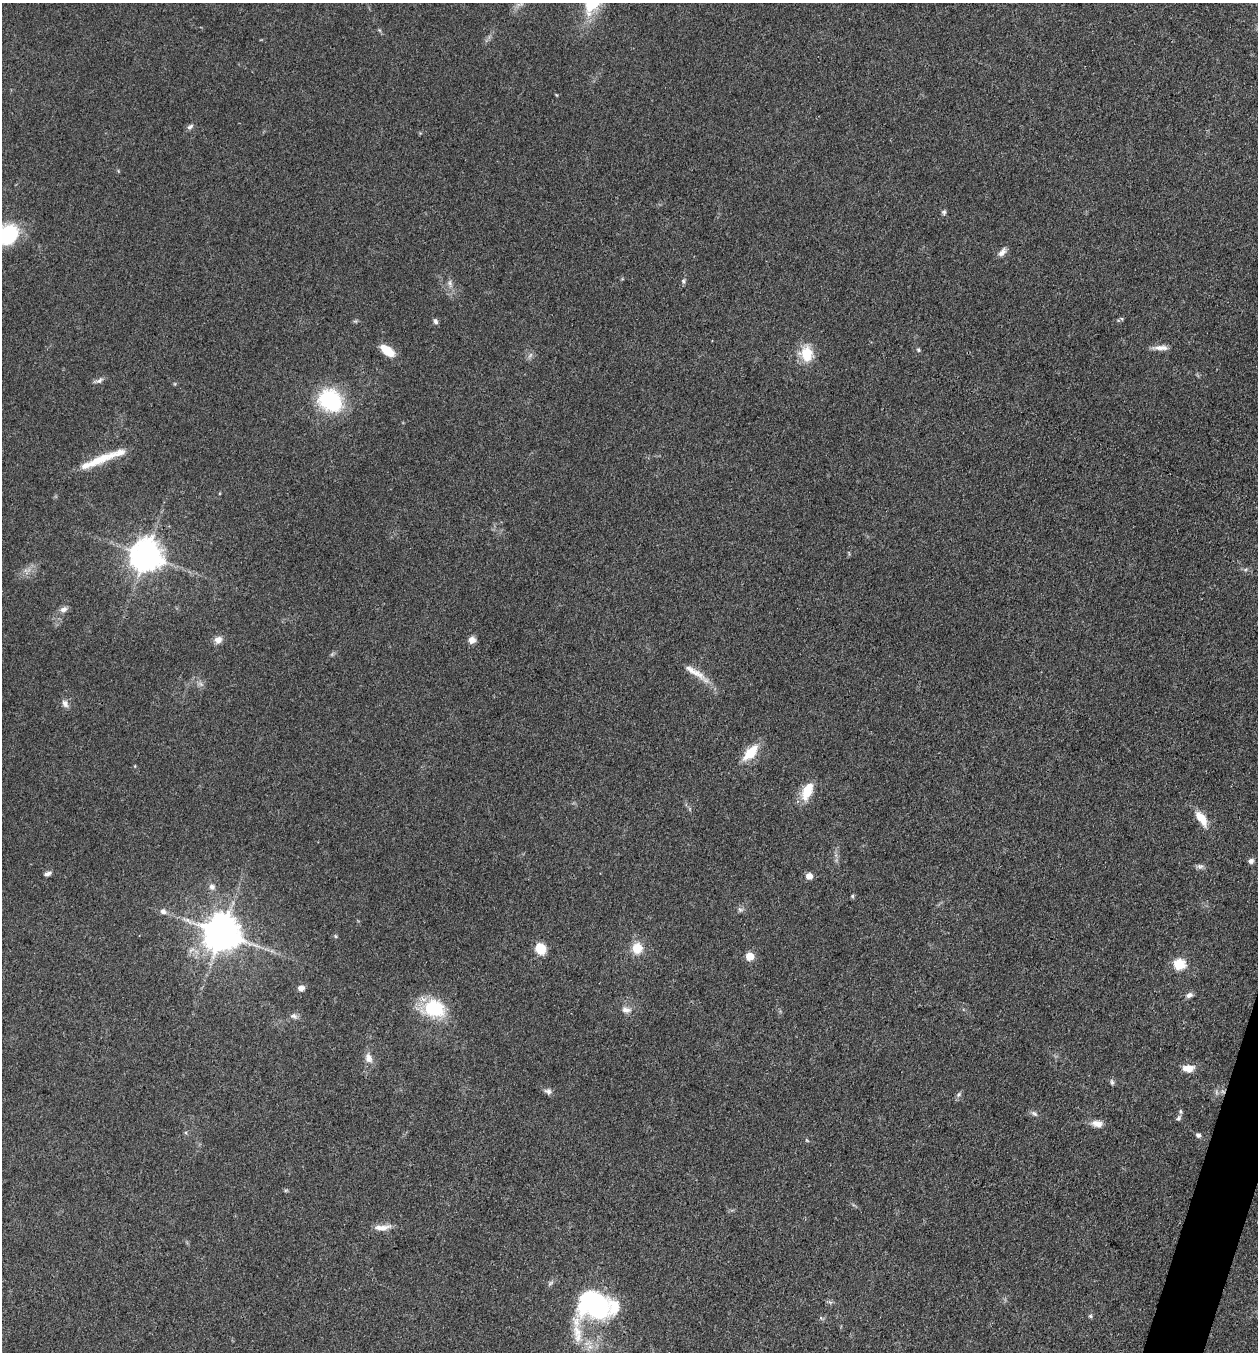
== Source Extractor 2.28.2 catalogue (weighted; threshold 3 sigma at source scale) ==
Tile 6 of 4 x 4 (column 2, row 2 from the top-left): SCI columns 1521-2776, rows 2705-4054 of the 5421 x 5407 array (HDU 1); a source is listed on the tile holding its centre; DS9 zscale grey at full resolution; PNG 1260 x 1354 px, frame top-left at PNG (2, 3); no overlay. Shown black and unused: <1% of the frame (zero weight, under 3 of 4 exposures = <1% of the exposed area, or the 3 px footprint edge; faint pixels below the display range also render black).
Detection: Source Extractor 2.28.2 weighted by HDU 2 'WHT'; one run over the whole footprint, this tile lists its part. Background 0.0928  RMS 0.0064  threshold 0.0289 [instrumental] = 3 sigma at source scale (4.5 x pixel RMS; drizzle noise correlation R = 1.50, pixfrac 1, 0.05/0.05 arcsec/px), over >= 5 px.
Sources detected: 65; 4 inside a brighter listed object's ellipse — not listed separately; the other 61 listed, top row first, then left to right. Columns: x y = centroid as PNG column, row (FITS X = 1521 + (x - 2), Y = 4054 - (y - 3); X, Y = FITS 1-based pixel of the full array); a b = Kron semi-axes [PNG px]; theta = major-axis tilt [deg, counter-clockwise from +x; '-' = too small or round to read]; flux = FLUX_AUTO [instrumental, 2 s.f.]
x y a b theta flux
190 127 9 6 44 1.9
944 212 7 6 - 1.4
7 235 25 20 21 43
1002 252 13 6 50 3.4
683 281 8 4 -89 1.3
450 283 11 6 -75 2.8
355 321 7 4 -18 0.9
435 321 7 6 - 1.7
1161 348 21 6 0 4.5
918 350 6 4 -23 0.95
387 351 19 9 -37 10
806 354 19 15 -85 16
530 355 9 3 45 1.3
99 380 12 7 34 2.4
330 400 19 15 -34 70
100 460 45 10 24 18
146 556 9 9 - 1200
1245 570 6 4 19 1.1
64 609 10 8 21 2.8
218 640 9 9 - 4.3
472 640 9 8 - 3.7
696 673 42 8 -33 9.4
201 684 7 5 -46 1.8
65 704 11 8 -66 3.1
750 753 19 9 46 16
807 791 23 11 65 14
1201 818 19 8 -55 12
1251 861 7 6 - 2.3
1200 866 9 7 0 2
48 874 10 5 17 2
809 876 7 7 - 4.1
212 887 8 7 - 2.8
852 896 5 5 - 0.84
740 910 6 6 - 1.6
163 911 8 7 - 2.5
222 933 10 10 - 1600
335 936 5 5 - 0.81
637 948 12 12 - 11
540 949 10 8 -62 15
750 956 5 5 - 17
1179 964 6 6 - 49
301 988 6 6 - 3.7
1189 995 8 7 - 2.5
434 1008 28 22 -12 34
626 1010 13 8 -10 4
294 1016 11 7 -12 2.5
368 1058 14 9 -68 4.6
1188 1068 12 7 0 7.5
1112 1082 9 4 -72 1.4
548 1091 10 8 -22 2.4
959 1094 6 4 46 1.2
1034 1114 10 5 -36 1.9
1178 1118 8 5 63 1.4
1097 1124 14 9 -9 5.1
1198 1135 6 5 - 1.6
807 1140 7 3 -45 0.7
286 1190 6 4 18 0.78
382 1227 24 7 5 6.1
596 1305 32 24 -27 110
1090 1316 5 5 - 0.99
577 1330 54 11 -87 17
Isophote crosses this tile's border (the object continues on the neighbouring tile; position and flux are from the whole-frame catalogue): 1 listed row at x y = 7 235